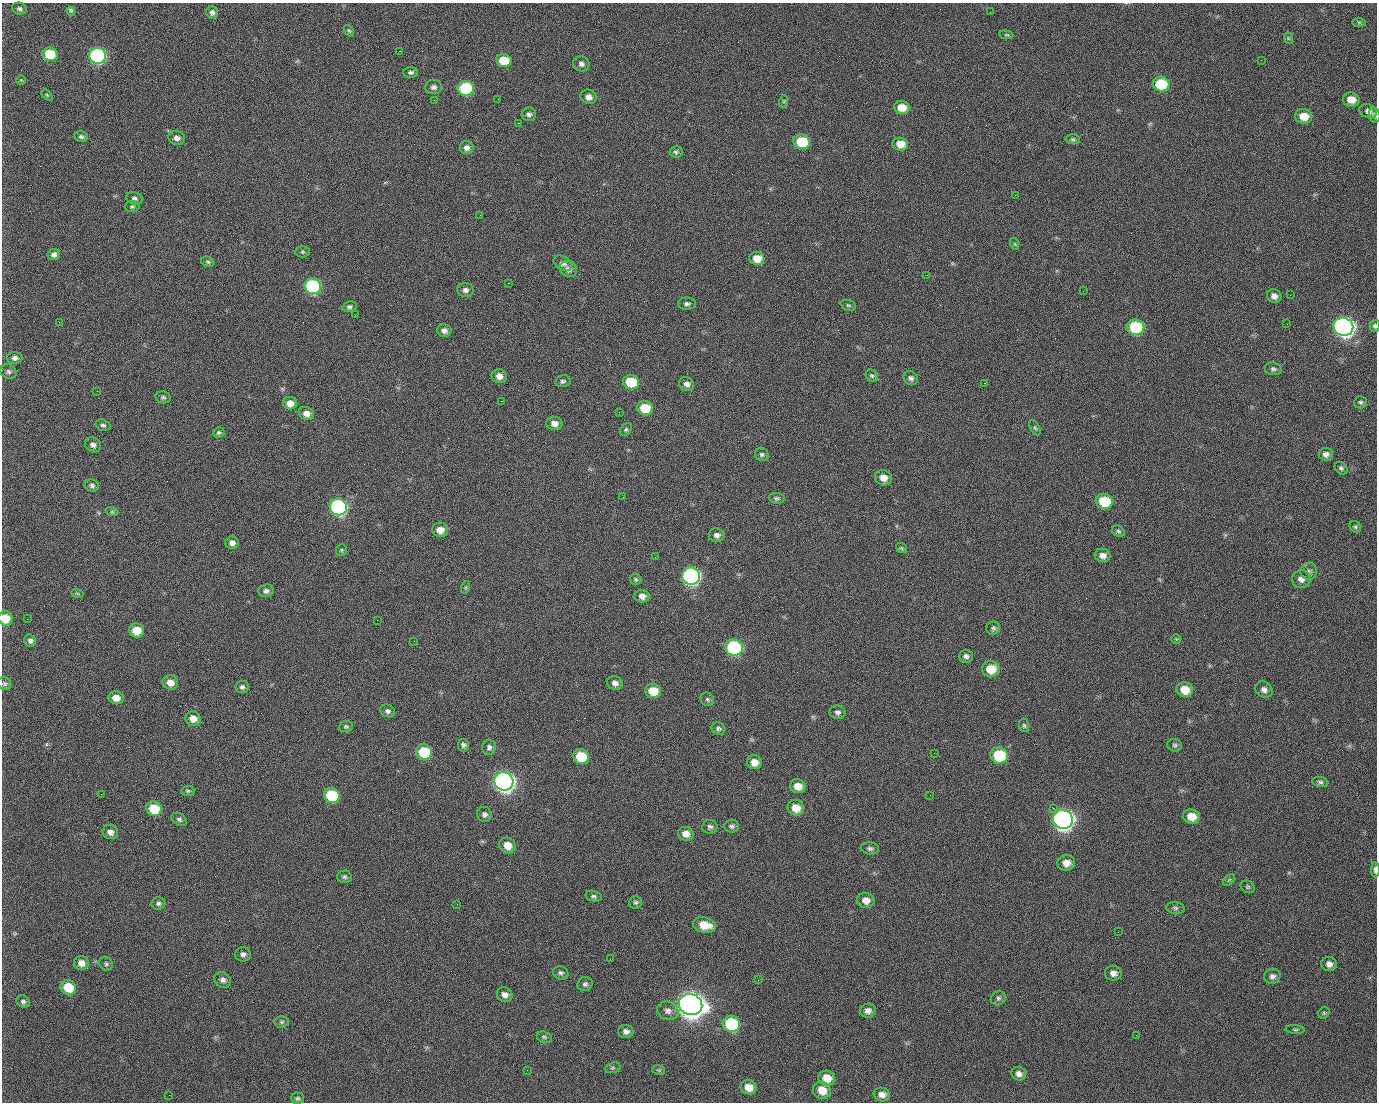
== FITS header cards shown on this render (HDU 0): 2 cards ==
NAXIS1  =                 1375 / length of data axis 1
NAXIS2  =                 1100 / length of data axis 2

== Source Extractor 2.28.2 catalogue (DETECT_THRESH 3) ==
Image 1375 x 1100 px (HDU 0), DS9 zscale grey, 1 PNG px = 1 image px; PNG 1379 x 1104 px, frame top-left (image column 1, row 1100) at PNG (2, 3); each listed source drawn as its Kron ellipse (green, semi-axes under 4 px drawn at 4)
Background 1520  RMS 33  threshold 98.1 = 3 sigma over >= 5 px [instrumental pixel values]
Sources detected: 219; all 219 listed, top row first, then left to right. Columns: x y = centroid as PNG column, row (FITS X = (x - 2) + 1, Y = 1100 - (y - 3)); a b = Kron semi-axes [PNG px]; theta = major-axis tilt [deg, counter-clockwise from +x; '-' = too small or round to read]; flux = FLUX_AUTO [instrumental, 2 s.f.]
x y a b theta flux
19 9 7 6 - 5.3e+03
71 12 5 3 - 6.9e+03
212 12 6 5 - 6.8e+03
990 12 2 2 - 1.7e+03
1359 22 6 4 -1 3.4e+03
349 31 6 4 -52 3.0e+03
1006 35 7 3 -8 2.9e+03
1288 38 6 3 -72 2.4e+03
399 51 2 2 - 2.6e+04
50 54 8 6 -17 7.0e+04
97 56 8 7 - 4.7e+05
1261 60 2 2 - 8.9e+02
504 61 8 6 -8 5.5e+04
581 64 8 7 - 8.7e+03
411 72 7 5 0 5.3e+03
21 80 4 4 - 2.2e+03
1161 84 8 7 - 9.8e+04
434 87 8 7 - 7.3e+03
466 88 8 7 - 1.7e+05
47 95 6 4 -45 2.9e+03
588 97 8 7 - 1.3e+04
498 99 2 2 - 1.3e+03
434 100 2 2 - 5.0e+03
1351 100 8 7 - 2.4e+04
784 101 6 4 72 2.9e+03
902 107 7 6 - 3.3e+04
1368 111 9 6 -25 1.0e+04
529 114 7 7 - 6.6e+03
1375 115 7 5 -77 5.6e+03
1304 116 8 7 - 3.4e+04
518 123 2 2 - 3.3e+04
81 137 7 5 -15 5.5e+03
177 138 8 7 - 1.0e+04
1073 139 7 5 -2 4.2e+03
802 142 8 7 - 8.7e+04
900 144 8 6 -6 2.9e+04
466 148 7 6 - 9.5e+03
676 152 6 6 - 4.4e+03
1015 195 2 2 - 7.5e+03
134 198 8 6 -14 6.2e+03
132 207 7 5 0 4.2e+03
480 215 2 2 - 9.7e+02
1015 244 6 4 -70 2.6e+03
303 252 7 5 0 3.9e+03
54 254 6 5 - 8.0e+03
757 258 7 6 - 3.0e+04
208 262 7 5 -20 3.9e+03
563 263 10 7 -30 9.7e+03
568 269 9 7 -32 1.1e+04
927 275 2 2 - 1.1e+03
508 283 2 2 - 5.7e+04
313 286 8 7 - 2.9e+05
465 290 8 7 - 7.9e+03
1083 291 3 2 - 3.9e+03
1290 295 3 2 - 2.3e+03
1274 296 7 6 - 1.1e+04
687 304 9 6 0 6.2e+03
848 305 8 5 -18 3.9e+03
349 307 7 5 14 5.3e+03
355 315 2 2 - 1.4e+03
59 322 3 2 - 1.7e+03
1287 324 2 2 - 1.5e+03
1375 326 6 5 - 4.5e+03
1136 327 8 7 - 1.7e+05
1343 327 10 9 - 1.3e+06
444 331 7 6 - 9.1e+03
15 358 7 6 - 8.5e+03
1273 369 8 6 -9 5.7e+03
9 372 8 7 - 6.8e+03
499 376 7 7 - 1.5e+04
872 376 6 5 - 4.1e+03
911 378 8 6 -40 6.8e+03
563 381 8 6 13 5.3e+03
631 382 8 7 - 8.6e+04
984 383 2 2 - 1.7e+04
687 384 8 7 - 9.6e+03
97 391 3 2 - 1.7e+03
163 397 7 6 - 4.8e+03
501 401 3 2 - 5.8e+04
1360 402 6 6 - 4.5e+03
290 403 7 6 - 1.8e+04
645 408 8 7 - 6.4e+04
619 412 2 2 - 1.0e+03
306 414 8 6 -22 1.3e+04
554 423 8 6 -9 1.4e+04
103 425 7 5 -17 4.9e+03
1035 428 8 4 -63 3.7e+03
626 430 7 5 49 4.2e+03
219 433 6 5 - 4.0e+03
93 445 8 7 - 8.7e+03
762 454 7 6 - 5.2e+03
1326 454 7 6 - 8.6e+03
1341 468 7 5 -44 4.5e+03
883 478 8 7 - 2.0e+04
92 486 7 6 - 5.9e+03
623 497 2 2 - 3.4e+03
777 498 8 5 -6 4.7e+03
1104 501 8 7 - 8.4e+04
338 507 9 8 - 5.3e+05
112 512 6 4 -18 3.4e+03
1355 527 6 5 - 3.8e+03
440 530 8 7 - 1.9e+04
1118 531 7 5 -32 4.2e+03
717 535 8 7 - 9.2e+03
232 543 6 6 - 9.9e+03
902 548 6 4 -36 2.9e+03
341 550 6 5 - 3.3e+03
1103 555 8 6 -9 1.2e+04
655 557 2 2 - 9.2e+02
1309 571 8 8 - 7.8e+03
691 576 9 8 - 6.2e+05
636 579 5 5 - 3.6e+03
1301 579 9 9 - 1.2e+04
466 587 6 4 71 2.8e+03
266 591 8 6 4 8.1e+03
77 593 6 3 -19 2.6e+03
642 596 7 6 - 1.3e+04
5 618 7 7 - 4.0e+04
27 619 2 2 - 2.2e+03
377 620 2 2 - 1.3e+04
993 628 7 6 - 5.1e+03
136 630 7 7 - 3.9e+04
1176 639 5 5 - 2.7e+03
30 641 6 5 - 6.4e+03
414 641 2 2 - 1.1e+03
734 647 9 8 - 2.9e+05
966 656 7 6 - 7.1e+03
991 669 9 8 - 4.3e+04
170 682 8 7 - 1.8e+04
615 683 8 6 -16 1.1e+04
4 684 7 6 - 4.7e+03
242 687 6 6 - 6.3e+03
1185 690 8 7 - 3.5e+04
1264 690 9 7 -34 1.1e+04
653 691 8 7 - 4.2e+04
116 698 7 6 - 1.9e+04
707 699 7 6 - 4.9e+03
388 711 7 6 - 6.5e+03
837 712 8 6 -7 7.2e+03
193 719 8 7 - 1.9e+04
1024 725 7 5 -85 4.0e+03
346 726 7 5 7 4.1e+03
718 729 7 6 - 4.9e+03
463 745 6 5 - 6.1e+03
1175 745 7 6 - 4.9e+03
489 747 7 7 - 6.9e+03
424 752 8 7 - 9.0e+04
934 753 3 2 - 1.8e+03
999 755 9 8 - 1.1e+05
581 756 8 7 - 6.6e+04
754 762 7 7 - 1.9e+04
504 781 10 9 - 1.4e+06
1320 782 8 5 -8 4.8e+03
798 786 8 7 - 2.3e+04
188 791 7 5 3 3.7e+03
101 794 2 2 - 2.7e+03
332 795 8 7 - 1.3e+05
930 795 2 2 - 8.8e+03
796 808 8 7 - 2.7e+04
1053 808 2 2 - 1.8e+04
154 809 8 7 - 6.8e+04
484 814 7 7 - 7.1e+03
1191 816 8 7 - 2.8e+04
179 819 8 5 -32 5.5e+03
1063 819 10 9 - 1.4e+06
732 826 7 6 - 5.9e+03
710 827 7 7 - 6.1e+03
110 832 8 7 - 1.2e+04
686 834 8 7 - 1.8e+04
507 845 8 7 - 2.5e+04
870 848 9 6 -6 5.8e+03
1066 863 9 8 - 2.2e+04
1375 870 7 3 -90 9.2e+03
344 877 7 6 - 5.3e+03
1229 880 7 4 45 3.5e+03
1248 887 7 6 - 3.9e+03
594 896 8 5 -14 4.8e+03
866 900 8 7 - 1.7e+04
636 902 6 6 - 4.5e+03
158 903 7 6 - 5.8e+03
457 904 3 2 - 2.0e+03
1175 908 9 6 -7 5.6e+03
704 925 12 7 -12 4.1e+04
1118 932 2 2 - 2.8e+03
243 954 8 7 - 8.1e+03
610 959 2 2 - 2.8e+03
81 963 7 7 - 1.7e+04
106 964 7 6 - 5.2e+03
1329 964 7 7 - 1.0e+04
561 973 8 6 -19 5.7e+03
1113 973 8 7 - 1.2e+04
1272 976 8 7 - 8.4e+03
223 980 9 7 -36 9.5e+03
758 980 3 2 - 2.6e+03
585 984 7 7 - 6.0e+03
68 987 8 7 - 5.5e+04
505 995 8 7 - 1.1e+04
998 998 8 6 32 5.6e+03
23 1002 7 6 - 5.7e+03
690 1004 12 10 -23 3.1e+06
668 1011 11 9 -22 1.2e+04
868 1011 8 7 - 1.3e+04
1324 1013 6 5 - 3.4e+03
282 1022 7 5 3 4.2e+03
732 1024 9 8 - 1.7e+05
1295 1029 10 4 -4 3.8e+03
626 1031 7 6 - 9.8e+03
1136 1035 2 2 - 1.1e+03
544 1037 7 5 -18 4.4e+03
613 1068 8 5 19 3.6e+03
527 1070 2 2 - 9.7e+02
659 1070 6 4 -12 3.7e+03
1019 1074 7 6 - 9.8e+03
827 1078 8 7 - 3.2e+04
749 1087 8 7 - 2.7e+04
822 1090 9 8 - 3.4e+04
882 1094 8 7 - 1.3e+04
169 1095 2 2 - 5.9e+03
297 1098 6 6 - 4.3e+03
At the frame edge (FLAGS 8, measured only in part): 4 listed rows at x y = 1375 115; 1375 326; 5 618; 1375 870